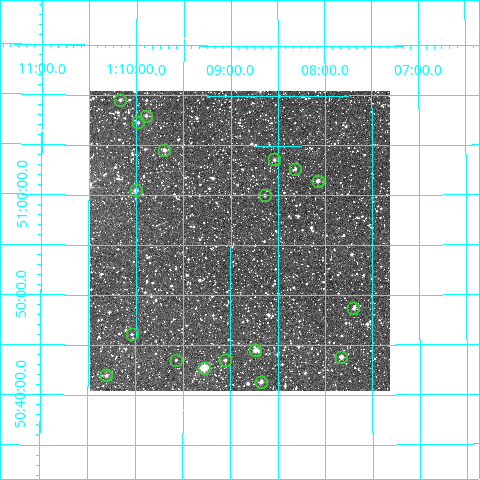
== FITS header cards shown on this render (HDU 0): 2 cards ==
NAXIS1  =                  300
NAXIS2  =                  300

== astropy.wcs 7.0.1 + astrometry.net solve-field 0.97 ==
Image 300 x 300 px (HDU 0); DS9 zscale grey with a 90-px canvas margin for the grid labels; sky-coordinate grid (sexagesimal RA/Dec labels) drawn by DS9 from the SOLVED WCS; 18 Tycho-2 reference stars matched to detected sources circled (green)
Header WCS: RA---TAN/DEC--TAN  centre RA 01:08:54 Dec +50:55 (17.23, +50.92 deg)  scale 6 arcsec/px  FOV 30.0' x 30.0'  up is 0 deg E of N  parity normal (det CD < 0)
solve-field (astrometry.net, Tycho-2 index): VERIFIED the header's WCS against the Tycho-2 star catalogue (18 matches, 0 conflicts) and refined it, rather than solving blind
Solved WCS: RA---TAN-SIP/DEC--TAN-SIP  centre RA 01:08:54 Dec +50:55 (17.23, +50.92 deg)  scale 6 arcsec/px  FOV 30.0' x 30.0'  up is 0 deg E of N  parity normal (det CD < 0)
The solver's refit moves the header's centre by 1.8 arcsec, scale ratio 1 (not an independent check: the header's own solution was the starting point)
Tycho-2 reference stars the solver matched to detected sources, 18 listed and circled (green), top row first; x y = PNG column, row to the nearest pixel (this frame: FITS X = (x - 90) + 1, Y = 300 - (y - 91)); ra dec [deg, ICRS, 3 dp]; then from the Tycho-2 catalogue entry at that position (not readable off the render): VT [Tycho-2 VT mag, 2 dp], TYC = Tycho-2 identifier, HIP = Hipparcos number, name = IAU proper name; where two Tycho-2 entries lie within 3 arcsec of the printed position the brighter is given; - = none
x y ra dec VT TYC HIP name
120 100 17.542 +51.159 11.20 3276-1233-1 - -
146 116 17.475 +51.132 10.99 3276-1296-1 - -
138 122 17.496 +51.121 10.98 3276-1159-1 - -
164 150 17.425 +51.076 10.69 3276-992-1 - -
274 159 17.136 +51.060 11.30 3276-1073-1 - -
295 169 17.078 +51.044 11.67 3276-1287-1 - -
318 181 17.019 +51.024 10.67 3276-1401-1 - -
136 190 17.501 +51.008 10.34 3276-1291-1 - -
265 195 17.160 +51.001 11.77 3276-1196-1 - -
353 308 16.925 +50.811 10.98 3276-1282-1 - -
132 334 17.510 +50.768 12.09 3276-1382-1 - -
255 350 17.184 +50.742 9.79 3276-1214-1 - -
341 357 16.958 +50.731 10.69 3276-854-1 - -
176 360 17.394 +50.726 12.12 3276-1173-1 - -
225 360 17.264 +50.725 11.26 3276-1286-1 - -
204 368 17.319 +50.713 8.07 3276-1027-1 5421 -
106 375 17.576 +50.699 11.44 3276-1314-1 - -
261 382 17.170 +50.689 10.59 3276-1084-1 - -